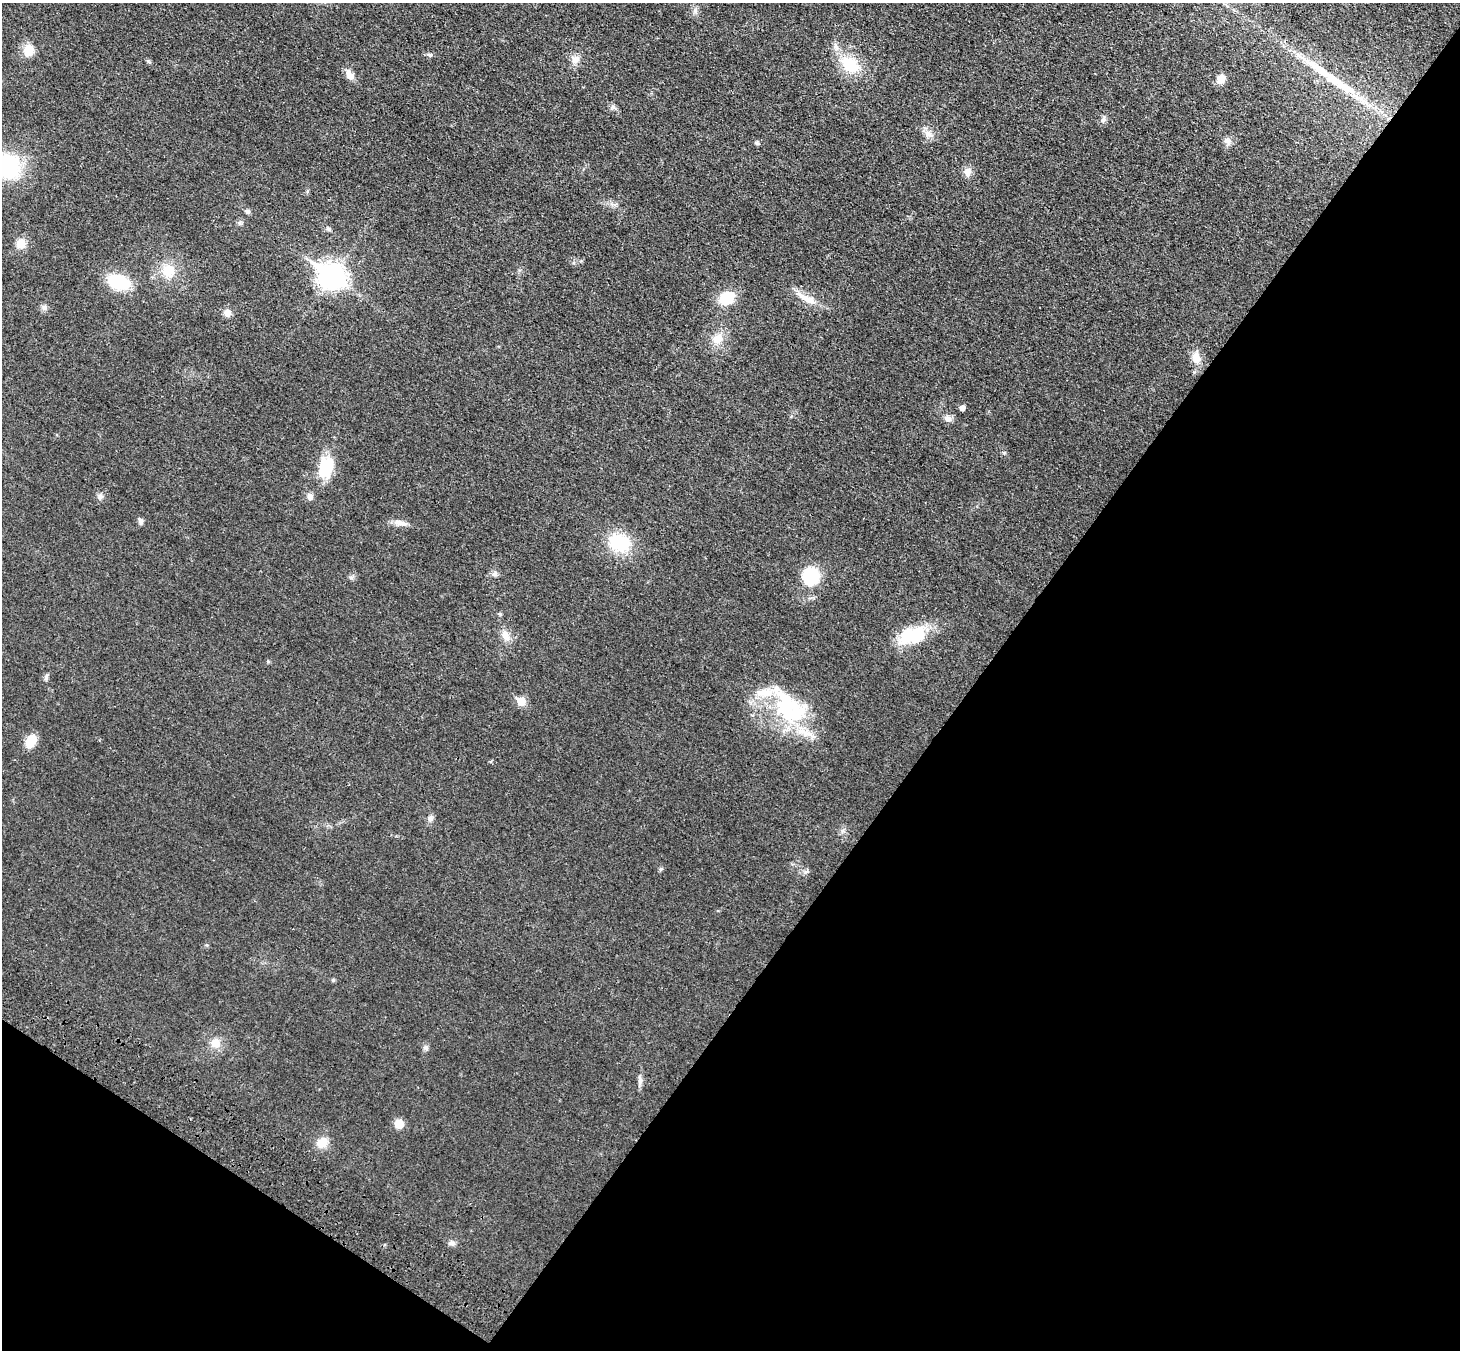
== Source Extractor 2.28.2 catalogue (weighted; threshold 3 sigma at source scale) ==
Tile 15 of 4 x 4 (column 3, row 4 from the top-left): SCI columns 2994-4451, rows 254-1601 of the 5990 x 6038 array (HDU 1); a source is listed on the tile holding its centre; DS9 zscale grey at full resolution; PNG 1462 x 1352 px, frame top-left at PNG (2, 3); no overlay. Shown black and unused: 37% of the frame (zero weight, under 3 of 4 exposures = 6% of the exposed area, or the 3 px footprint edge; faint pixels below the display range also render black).
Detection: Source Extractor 2.28.2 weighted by HDU 2 'WHT'; one run over the whole footprint, this tile lists its part. Background 0.0191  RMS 0.004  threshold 0.018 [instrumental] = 3 sigma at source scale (4.5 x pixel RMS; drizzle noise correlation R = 1.50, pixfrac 1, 0.05/0.05 arcsec/px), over >= 5 px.
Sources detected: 59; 1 inside a brighter object's white glare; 1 long thin detection or spike segment (spike, bleed or trail) — not listed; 5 inside a brighter listed object's ellipse — not listed separately; the other 52 listed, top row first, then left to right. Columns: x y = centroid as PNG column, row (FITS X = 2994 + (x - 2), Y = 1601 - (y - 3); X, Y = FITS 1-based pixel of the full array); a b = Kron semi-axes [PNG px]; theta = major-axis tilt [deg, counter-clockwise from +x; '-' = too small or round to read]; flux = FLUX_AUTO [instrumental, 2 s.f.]
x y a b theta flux
835 46 7 7 - 1.4
28 51 12 11 - 6
430 55 8 5 -17 0.81
575 60 12 10 -87 2.7
850 65 17 13 -44 14
350 75 11 8 -44 2.8
1221 79 10 8 67 3.6
613 107 6 6 - 1
1104 119 7 4 71 0.83
928 134 11 9 -39 2.4
1227 141 10 8 -15 1.8
756 143 6 5 - 0.75
7 166 26 22 -54 35
967 172 11 9 75 2.6
247 211 6 6 - 0.92
240 223 7 5 -44 0.79
329 229 7 4 -71 0.59
21 244 12 11 - 4.2
168 271 17 16 - 8.1
331 276 11 9 -34 310
118 282 18 12 -19 22
727 298 14 11 28 12
807 299 29 9 -25 5.9
44 307 8 7 - 1.2
227 313 9 8 - 2.3
717 339 15 12 42 4.8
1196 358 15 10 -85 4.8
962 408 5 5 - 1.8
948 419 10 8 -34 1.8
325 465 28 17 -82 9.6
101 496 7 7 - 1.2
310 496 9 7 -67 1.8
140 521 8 6 -76 1.2
400 523 21 6 -10 2.7
619 543 26 21 -27 17
495 574 8 7 - 1.3
810 576 15 13 69 22
351 577 7 4 0 0.78
500 614 6 3 -71 0.47
912 635 36 19 16 17
506 636 15 8 -58 3.2
46 677 9 4 66 0.85
521 701 6 6 - 9.2
786 708 46 31 -60 34
31 741 14 9 62 7.2
430 818 8 7 - 1.3
333 980 5 5 - 0.48
215 1043 12 11 - 4.3
640 1081 9 5 71 1.3
399 1124 10 9 - 4.1
322 1143 13 11 36 4.9
451 1243 9 7 -6 1.4
Isophote crosses this tile's border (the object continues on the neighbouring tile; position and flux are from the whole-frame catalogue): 1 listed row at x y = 7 166
Unlisted compact peaks at least as high as the median listed source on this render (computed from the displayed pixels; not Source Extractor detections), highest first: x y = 805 872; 148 61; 426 1047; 695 11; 268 661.